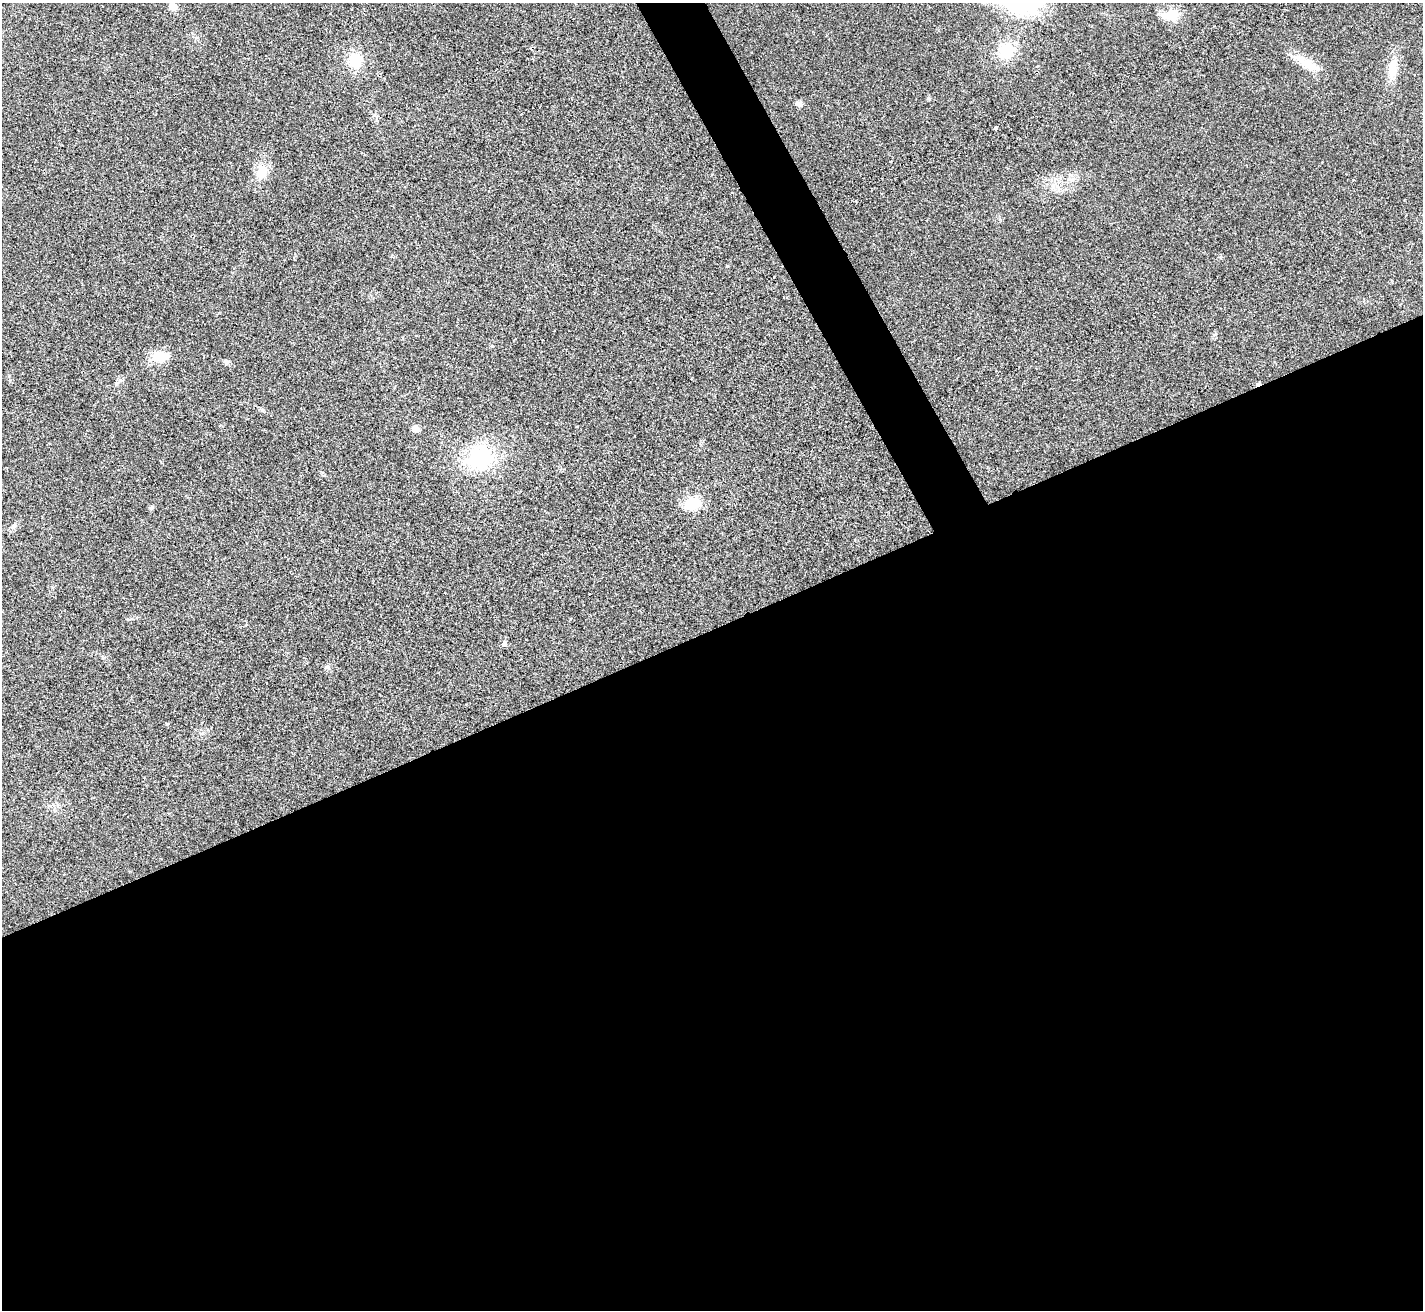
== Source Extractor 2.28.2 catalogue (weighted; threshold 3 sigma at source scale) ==
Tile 15 of 4 x 4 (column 3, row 4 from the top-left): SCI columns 2847-4267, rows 290-1597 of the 5689 x 5677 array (HDU 1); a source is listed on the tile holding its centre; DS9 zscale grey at full resolution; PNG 1425 x 1312 px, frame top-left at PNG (2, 3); no overlay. Shown black and unused: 54% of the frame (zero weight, under 3 of 4 exposures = <1% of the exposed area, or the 3 px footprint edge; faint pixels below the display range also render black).
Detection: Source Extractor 2.28.2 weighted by HDU 2 'WHT'; one run over the whole footprint, this tile lists its part. Background 0.0208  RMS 0.0055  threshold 0.0248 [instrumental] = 3 sigma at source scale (4.5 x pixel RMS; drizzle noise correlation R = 1.50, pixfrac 1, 0.05/0.05 arcsec/px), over >= 5 px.
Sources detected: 21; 1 cosmic-ray / hot-pixel residue — not listed; the other 20 listed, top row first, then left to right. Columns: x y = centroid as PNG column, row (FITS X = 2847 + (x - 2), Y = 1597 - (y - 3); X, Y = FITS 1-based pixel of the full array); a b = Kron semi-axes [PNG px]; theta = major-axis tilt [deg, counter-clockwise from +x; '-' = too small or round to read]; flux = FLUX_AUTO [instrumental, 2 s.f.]
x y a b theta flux
172 7 6 5 - 8.6
1173 15 19 17 85 8.9
1007 51 16 14 56 18
355 61 17 15 -71 13
1307 64 35 12 -29 11
1392 68 23 11 84 10
799 104 8 6 -28 1.9
995 128 4 3 - 3.8
262 172 21 15 77 9
727 266 4 4 - 0.47
160 356 22 13 1 10
226 362 7 6 - 1.4
415 429 7 7 - 3.3
480 458 26 22 24 46
693 504 20 14 21 14
151 508 7 5 1 0.89
13 527 7 5 42 1.3
504 644 7 5 71 1.1
327 667 7 6 - 1.4
167 724 5 4 - 0.6
Unlisted compact peaks at least as high as the median listed source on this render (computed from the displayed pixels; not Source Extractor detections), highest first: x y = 928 98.